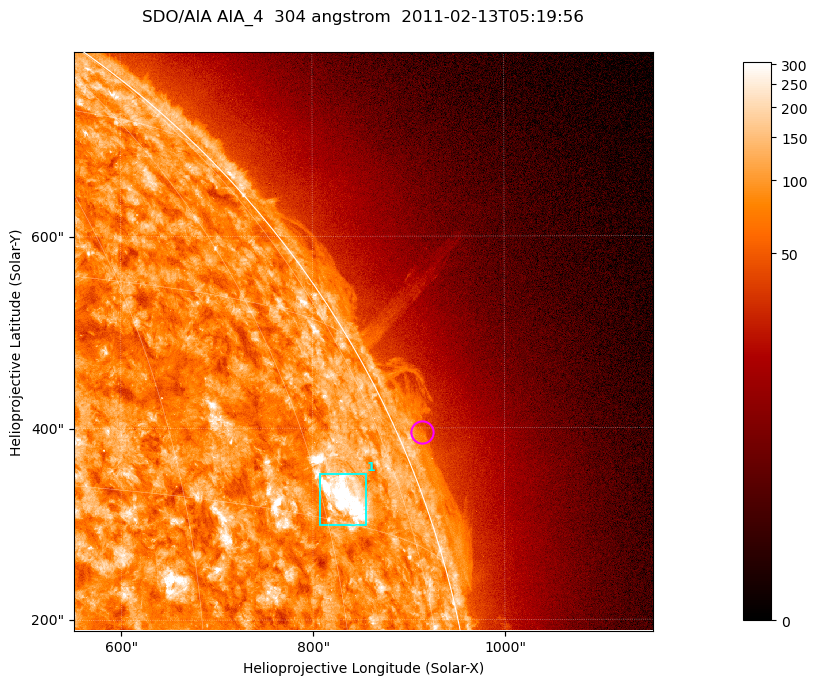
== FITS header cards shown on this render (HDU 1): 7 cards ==
TELESCOP= 'SDO/AIA '           / For AIA: SDO/AIA
INSTRUME= 'AIA_4   '           / For AIA: AIA_ATA1, AIA_ATA2, AIA_ATA3 or AIA_AT
WAVELNTH=                  304 / [angstrom] Wavelength
WAVEUNIT= 'angstrom'           / Wavelength unit: angstrom
DATE-OBS= '2011-02-13T05:19:56.130' / [ISO] Date when observation started; ISO 8
CTYPE1  = 'HPLN-TAN'           / CTYPE1; Typically HPLN
CTYPE2  = 'HPLT-TAN'           / CTYPE2; Typically HPLT

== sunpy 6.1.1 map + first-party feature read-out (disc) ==
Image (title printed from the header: SDO/AIA AIA_4  304 angstrom  2011-02-13T05:19:56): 1006 x 1006 px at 0.6 arcsec/px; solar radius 972 arcsec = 1619 px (partial field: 5.3% of the solar disc is inside the frame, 43% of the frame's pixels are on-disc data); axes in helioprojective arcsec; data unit not stated in the header (colour bar unlabelled)
Orientation: roll -0.132 deg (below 1 deg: not rotated)
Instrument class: DISC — disc imager (sunpy class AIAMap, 304 A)
Bright regions (active regions / flare kernels): reference = the on-disc median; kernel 9 px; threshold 5 sigma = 155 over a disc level ~89.2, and >= 1.15x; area >= 1012 px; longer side >= 12 px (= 7.2 arcsec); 1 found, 1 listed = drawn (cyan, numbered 1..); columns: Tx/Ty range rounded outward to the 2 arcsec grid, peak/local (2 s.f.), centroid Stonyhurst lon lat
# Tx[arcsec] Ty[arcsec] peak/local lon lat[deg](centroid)
1 806..856 298..352 7.4 +63 +17
Off-limb structures (1.02-1.3 R_sun): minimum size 400 px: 4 found; the strongest spans PA ~290..295 deg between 1.02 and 1.04 R_sun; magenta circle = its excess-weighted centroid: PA ~295 deg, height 1.02 R_sun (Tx ~914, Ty ~396 arcsec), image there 1.5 x the reference